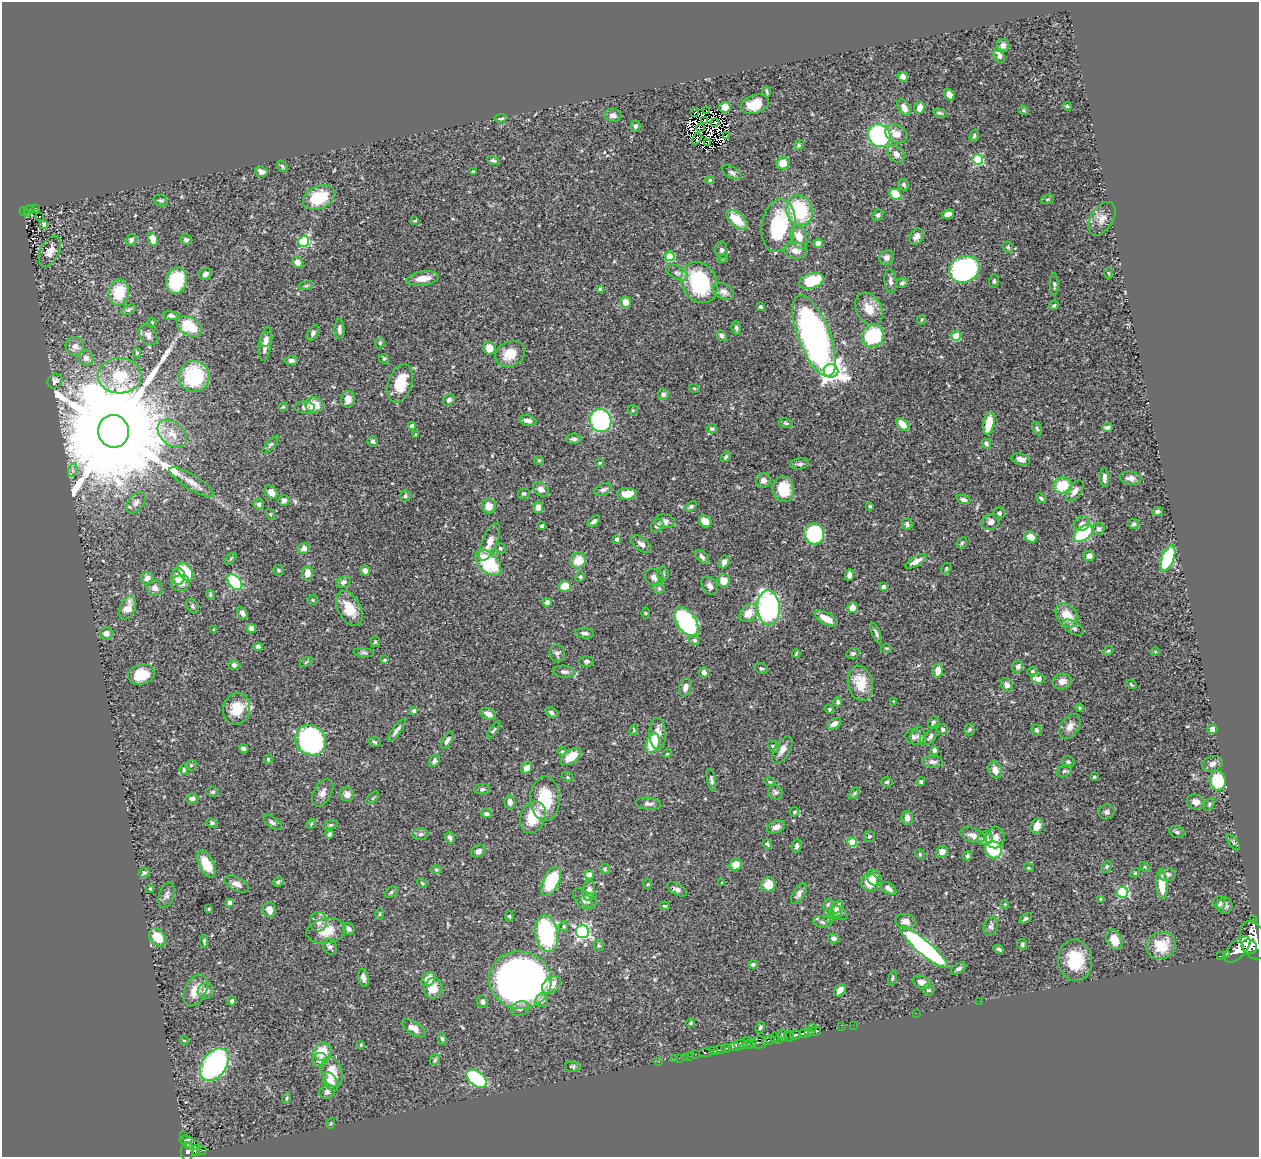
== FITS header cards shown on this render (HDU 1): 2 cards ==
NAXIS1  =                 1257
NAXIS2  =                 1155

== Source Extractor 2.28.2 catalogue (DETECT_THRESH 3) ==
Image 1257 x 1155 px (HDU 1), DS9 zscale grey, 1 PNG px = 1 image px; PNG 1261 x 1159 px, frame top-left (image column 1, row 1155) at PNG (2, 2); each listed source drawn as its Kron ellipse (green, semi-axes under 4 px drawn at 4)
Background 0.444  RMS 0.02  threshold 0.061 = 3 sigma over >= 5 px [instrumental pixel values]
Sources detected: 524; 5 with non-positive FLUX_AUTO (blend fragments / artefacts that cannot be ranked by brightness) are neither listed nor drawn; of the other 519, the 500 brightest by FLUX_AUTO listed and drawn (19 fainter detections omitted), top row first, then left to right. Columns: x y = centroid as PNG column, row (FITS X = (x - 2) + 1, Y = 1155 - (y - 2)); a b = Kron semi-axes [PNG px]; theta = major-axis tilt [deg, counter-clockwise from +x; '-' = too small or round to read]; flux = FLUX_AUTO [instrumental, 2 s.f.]
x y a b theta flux
1003 46 7 6 - 6.2
999 55 8 5 -63 6
903 77 5 4 - 6.8
767 92 5 2 - 2.1
949 95 6 4 -56 9.5
755 104 14 9 16 31
1067 106 4 3 - 2.5
725 107 6 5 - 10
904 107 9 5 -58 8.7
919 108 6 5 - 11
1023 110 5 4 - 1.8
707 111 4 3 - 1.1
695 113 3 2 - 3.7
940 113 7 4 -14 2.4
613 115 8 6 -6 5.5
501 118 6 3 8 3.2
705 120 2 2 - 1.8
715 123 4 2 - 1.8
635 126 5 5 - 2.6
700 128 4 2 - 2
896 134 12 8 -29 14
879 135 12 11 - 150
726 136 3 2 - 1.5
974 136 6 4 73 2.4
697 138 6 4 63 4.9
708 142 4 2 - 1.3
799 145 5 4 - 1.9
896 154 9 7 -48 8.9
978 159 5 5 - 110
493 161 6 4 -19 2.6
783 163 6 6 - 24
282 166 6 4 -57 2.3
261 172 6 5 - 5.9
473 172 3 2 - 1.6
732 172 11 5 -29 4.1
710 180 4 4 - 2.2
904 185 6 5 - 2.6
896 194 6 5 - 39
319 197 17 11 24 49
1047 199 7 4 19 2
160 201 7 5 -21 2.7
36 208 4 2 - 13
29 209 6 3 20 33
799 210 15 13 -70 93
24 211 4 4 - 57
27 213 3 2 - 13
948 214 6 4 19 6.8
878 215 6 5 - 3
40 217 3 2 - 1.7
1102 219 18 11 59 12
737 220 12 6 -41 33
415 221 4 3 - 1.9
44 224 4 3 - 2.4
778 225 26 16 79 100
799 237 13 8 -71 19
917 237 8 7 - 6.4
131 240 6 5 - 4.2
153 240 7 4 -68 16
186 240 6 5 - 3.7
304 241 6 5 - 120
818 243 4 4 - 10
1008 247 6 5 - 2.1
721 250 8 6 -84 4.2
50 251 17 9 63 14
796 251 11 8 -6 10
670 256 5 4 - 61
886 257 7 7 - 5.8
723 258 5 3 - 1.2
297 262 6 5 - 9.1
964 269 15 13 24 280
677 273 11 6 -30 5.5
1108 273 5 3 - 1.4
205 274 7 5 32 5.7
423 278 16 7 8 16
176 280 13 10 75 76
811 281 13 7 17 55
890 281 12 6 -83 4.8
994 281 7 5 -90 2.2
699 283 21 17 -63 110
902 283 6 5 - 2.7
306 285 8 4 9 2.2
1054 285 12 4 -90 3.1
600 289 4 3 - 4.6
119 292 13 10 82 44
723 292 11 7 -26 6.2
625 302 6 5 - 11
1054 305 5 4 - 2.4
761 307 4 3 - 2.3
869 309 17 12 -59 19
129 310 8 4 23 2.8
171 316 8 4 -9 4.8
921 320 5 3 - 1.5
152 322 5 4 - 1.3
189 326 13 9 -29 51
736 328 6 4 -79 3
339 329 10 5 -90 4.2
313 333 8 5 57 3.9
148 335 11 8 -51 7.8
722 336 6 4 -42 3.9
814 336 43 16 -69 640
873 336 12 10 42 85
956 336 5 5 - 43
266 339 7 6 - 6.1
380 343 6 4 69 1.8
265 344 17 6 81 10
75 346 9 9 - 8.6
489 348 6 6 - 16
137 353 5 4 - 1.7
510 354 15 12 27 26
86 358 7 7 - 6.4
384 359 5 4 - 1.6
291 360 6 4 5 3.2
831 371 7 7 - 670
120 376 22 18 -1 51
194 376 15 15 - 83
55 381 8 7 - 4.6
400 383 20 12 72 39
694 388 5 3 - 1.2
663 394 5 5 - 3
348 399 8 7 - 8.1
449 400 6 5 - 4.3
314 405 9 7 -15 23
283 407 5 4 - 1.3
305 407 10 6 -1 6
633 410 5 5 - 2
528 421 9 5 -17 6.8
601 421 11 11 - 160
786 423 7 4 -9 2.6
989 423 12 5 78 32
902 424 7 5 -44 27
412 426 4 4 - 5
1107 427 5 3 - 3.8
712 429 5 4 - 2.4
1037 429 7 4 -64 2.3
113 431 16 15 - 70000
172 434 17 11 -43 17
416 434 3 3 - 1.5
574 439 7 5 -3 4
373 441 5 5 - 3.2
986 444 5 4 - 3.4
270 445 11 4 49 2.9
726 457 6 3 53 2.4
1021 459 9 5 -17 6.9
539 460 5 3 - 1.2
600 462 4 2 - 1.2
800 464 9 5 9 3.9
73 470 7 4 72 3.4
1104 477 9 4 -87 5.1
1130 478 11 6 -9 6.8
763 480 7 7 - 6.5
191 482 25 7 -32 14
1063 485 9 8 - 42
541 489 8 6 -36 7.4
783 489 13 10 -78 37
603 490 9 5 24 4.7
1075 491 12 6 54 7.5
271 492 8 5 -46 8.4
524 493 6 5 - 2.4
627 494 10 5 3 16
405 496 6 5 - 2.6
1041 498 5 3 - 2.6
284 500 6 5 - 4.8
963 500 7 4 -19 4.8
136 503 12 7 52 7.2
259 504 5 5 - 4.4
489 506 7 7 - 14
691 506 6 4 33 2.5
870 506 3 3 - 1.9
538 507 6 5 - 9.2
1158 511 5 4 - 2.9
999 513 6 5 - 3.9
270 514 5 3 - 1.2
594 521 7 4 40 3.6
664 521 10 7 -4 5.9
705 521 7 5 -38 16
991 522 9 7 31 7.4
1082 523 8 7 - 5.8
907 524 6 5 - 3.5
1134 524 5 5 - 2.9
542 526 4 4 - 5.4
657 526 7 5 55 4.8
1099 529 6 5 - 4.3
1083 533 11 6 38 130
814 534 10 9 - 100
1031 537 6 5 - 18
617 539 4 4 - 3.2
490 542 20 7 68 14
962 543 6 5 - 2
641 544 12 6 -37 5.7
304 548 6 5 - 7.9
500 548 5 5 - 2.4
1089 556 5 5 - 7.4
702 557 8 5 -50 4.7
1168 558 13 6 69 93
231 559 7 4 47 2
578 560 8 7 - 23
916 561 12 5 28 8.7
724 562 6 5 - 6.6
488 563 16 9 -45 81
946 569 6 4 64 1.8
279 570 5 5 - 2.3
365 571 5 4 - 6.7
185 572 10 6 -58 49
307 573 7 5 90 11
663 574 7 6 - 3.3
849 575 6 4 88 5.3
178 576 8 7 - 17
580 577 5 5 - 2.3
654 577 10 8 -26 6.7
147 578 6 6 - 9
724 580 6 6 - 16
235 582 9 6 -50 120
344 582 7 5 28 4.6
181 583 9 8 - 11
565 586 6 5 - 22
710 586 10 7 -54 6.1
884 587 4 4 - 8.8
155 588 8 7 - 8
659 588 6 5 - 2.7
210 595 5 3 - 1.5
313 600 5 5 - 1.9
547 602 4 4 - 6
192 606 8 5 -52 2.9
852 607 5 5 - 9.9
128 608 12 7 67 17
349 608 19 11 -62 30
769 608 17 11 -87 300
242 613 6 5 - 5.9
646 613 5 3 - 1.2
748 613 10 7 45 16
1067 615 13 9 -49 23
826 618 13 5 -29 16
686 622 16 9 -54 170
251 628 5 4 - 5.2
1073 628 12 6 -31 5.4
214 630 3 3 - 1.3
106 633 6 6 - 8.2
584 633 9 5 -5 4.1
876 633 11 4 -71 3
695 640 5 5 - 2.8
375 642 5 4 - 1.8
258 646 4 3 - 3.6
886 648 6 3 -1 1.3
1108 651 6 4 43 1.9
1155 652 4 3 - 1.1
364 653 10 4 -5 3.1
796 653 4 3 - 1.4
853 653 6 5 - 2.8
557 654 9 7 -73 4
385 660 4 3 - 1.3
586 661 7 5 1 3.1
306 662 7 3 32 1.3
234 665 5 5 - 3.7
1018 666 6 5 - 5
761 668 7 5 -16 2.4
938 671 7 5 80 11
1032 671 5 4 - 1.8
564 672 11 6 -7 5.3
704 672 5 5 - 4.8
141 674 13 10 11 28
1038 679 7 5 -7 14
1062 681 9 7 10 8.8
860 683 18 12 -78 29
1131 684 5 3 - 1.4
1007 685 7 6 - 6.1
685 687 9 6 74 8
893 701 3 2 - 1.3
838 702 5 4 - 2.7
1080 708 4 4 - 1.4
236 709 16 13 72 32
829 709 5 4 - 2.2
414 711 4 4 - 4.5
551 713 6 5 - 2.9
488 714 8 5 -22 8.3
933 722 6 4 52 2.6
834 724 8 5 32 7.4
1070 726 14 9 58 9.5
943 729 5 5 - 3.7
970 729 6 5 - 2.3
1212 729 5 4 - 12
396 730 14 4 54 5.1
494 730 10 4 54 2.4
634 730 6 3 73 1.4
1036 730 5 4 - 3.7
658 734 16 8 -89 16
918 736 9 7 74 5.2
913 737 8 7 - 4.1
930 737 9 5 55 4.4
311 740 16 14 -45 270
447 740 10 4 58 4.3
375 742 6 4 -17 2.1
653 743 10 6 73 51
773 747 6 4 -55 2.6
244 749 5 4 - 4.8
782 750 15 7 59 9.2
934 750 4 3 - 3.9
562 751 4 4 - 1.6
667 754 5 3 - 1.1
571 757 12 6 35 24
268 759 4 3 - 1.5
434 761 6 5 - 3.7
933 762 10 6 -2 4.6
1068 762 6 5 - 2.9
1213 764 10 8 18 7.3
191 765 5 5 - 2
527 768 6 5 - 9.5
184 770 5 4 - 2
995 770 9 7 -67 8.7
1064 771 8 5 26 2.9
568 777 6 5 - 1.9
1094 777 4 4 - 1.5
712 780 11 4 -80 3.9
1218 781 10 8 -81 56
770 782 6 3 -17 1.5
887 782 6 4 2 1.8
921 782 4 4 - 3
482 789 8 5 9 2.9
213 792 6 5 - 2.5
775 792 7 7 - 4
323 793 15 9 60 8.1
854 793 7 4 46 1.9
347 794 7 6 - 7.4
192 798 6 5 - 5.1
373 798 8 3 45 1.5
545 799 22 15 -90 55
510 802 7 5 -85 5.8
1195 802 9 7 -20 8.1
648 804 13 6 -6 5.1
1209 804 7 4 54 2
794 812 5 4 - 2.3
1107 812 8 7 - 4
486 813 5 4 - 3.3
533 817 16 12 66 37
907 818 7 6 - 6.2
272 822 11 5 -36 3.8
212 823 6 4 -22 2.6
311 824 5 4 - 1.6
331 825 7 4 17 2.2
1037 826 8 6 66 12
776 827 9 6 21 7.3
1177 832 8 6 -18 3.5
329 834 4 4 - 3.7
420 834 8 6 6 3.5
973 835 12 7 -20 8.6
869 836 5 5 - 2.5
450 837 6 4 -65 3.9
985 838 7 7 - 12
995 838 10 9 - 11
852 842 5 4 - 41
1233 842 9 4 -55 3.1
767 844 5 4 - 2.4
797 846 6 5 - 4
993 850 9 8 - 78
478 851 7 5 30 5.8
942 852 6 5 - 8.8
920 854 5 4 - 1.6
967 856 5 4 - 2.6
206 864 14 7 -63 32
736 865 6 6 - 17
1107 867 6 4 60 2
1145 867 6 3 -45 1.3
1029 868 5 3 - 1.3
605 869 5 5 - 1.8
436 870 6 4 -1 1.5
144 873 5 5 - 2.5
1135 873 5 4 - 1.5
1168 874 8 6 10 4.4
589 875 4 4 - 17
874 878 8 7 - 10
551 881 15 8 64 76
278 882 6 4 33 2.9
870 882 9 8 - 26
422 883 5 3 - 1.4
722 883 3 2 - 1.2
237 884 13 6 -26 7.2
648 884 5 3 - 1.2
768 884 7 7 - 20
1162 885 15 6 -86 23
889 888 9 5 -37 5
150 889 4 4 - 1.3
677 889 11 5 -28 4.4
589 890 10 6 82 9.8
391 892 7 5 37 2.5
1122 892 5 5 - 110
799 894 12 6 57 6.3
167 895 13 7 71 6
583 899 12 7 -52 9
1101 899 3 3 - 2.2
589 901 9 7 -49 6.2
230 903 4 4 - 13
1219 903 7 6 - 3.5
828 904 6 4 62 1.8
1005 904 4 3 - 1.2
665 906 5 3 - 1.6
1225 906 8 7 - 5.7
837 907 7 5 49 5.6
209 909 4 3 - 1.5
269 910 8 6 -74 10
835 912 6 5 - 2.8
840 913 9 5 -35 3.1
379 914 6 4 88 1.7
509 916 5 4 - 2
829 919 5 4 - 1.7
1025 919 7 4 37 2.5
1253 919 2 2 - 5.5
906 921 10 7 -13 7.3
318 922 9 8 - 9.2
822 922 9 5 -7 4.2
564 926 6 4 -88 2
991 926 9 7 67 4
349 929 6 5 - 4
326 931 20 12 9 27
582 932 7 6 - 290
546 934 18 11 -80 170
157 937 10 7 -47 29
833 938 5 5 - 5.2
1114 940 11 7 -65 21
1253 940 20 12 -73 3200
204 941 6 3 90 1.9
599 945 6 4 -65 2.2
1022 945 5 4 - 2.6
1161 945 15 13 25 35
330 947 8 6 -62 4.7
924 947 31 7 -41 330
1249 947 8 7 - 970
999 949 5 4 - 3.2
1237 949 16 8 46 1300
1226 954 4 3 - 74
1220 956 3 2 - 37
1075 960 21 17 -86 46
753 964 4 4 - 2.7
958 969 8 5 29 3.6
363 978 9 5 -78 6.1
892 978 8 4 79 2.1
429 979 8 6 48 15
520 980 31 28 -9 930
922 982 10 6 -21 9.7
551 985 11 7 39 15
433 988 10 9 - 17
195 990 17 10 63 21
840 990 7 5 50 9.4
928 990 6 5 - 2.7
206 991 8 7 - 7.1
542 1000 7 6 - 6.6
232 1001 4 4 - 2.9
980 1001 2 2 - 3.3
482 1002 6 5 - 4.6
520 1009 9 7 21 6
916 1013 2 2 - 44
691 1023 4 4 - 1.8
853 1025 2 2 - 7
812 1027 3 3 - 11
842 1027 2 2 - 3.4
414 1028 13 6 -32 11
760 1028 6 4 63 2
815 1031 6 3 12 32
809 1032 3 3 - 80
804 1033 5 4 - 350
782 1035 5 4 - 100
795 1035 5 3 - 260
789 1036 5 5 - 61
775 1038 5 4 - 75
442 1039 6 4 -78 2.5
779 1039 3 2 - 25
747 1040 2 2 - 4.6
768 1040 6 3 24 150
184 1041 4 3 - 1.2
759 1042 8 6 7 190
753 1043 4 2 - 45
748 1044 5 3 - 63
361 1045 4 3 - 1.5
741 1045 6 5 - 530
735 1047 6 3 -8 210
726 1048 4 3 - 200
719 1050 7 3 20 360
713 1051 4 3 - 170
323 1052 9 8 - 29
705 1053 6 3 5 76
696 1054 2 2 - 4.6
690 1056 2 2 - 3
685 1057 2 2 - 7.9
679 1058 2 2 - 5.3
674 1059 2 2 - 3.9
320 1060 7 7 - 7.5
435 1060 6 4 47 2
659 1062 3 2 - 3.4
214 1065 18 12 52 240
573 1067 8 5 -4 2.5
332 1072 15 10 -71 25
476 1079 11 7 -39 180
331 1081 10 6 -57 14
327 1092 8 6 25 4.2
287 1098 6 4 73 1.7
331 1123 5 3 - 1.2
183 1136 4 3 - 13
190 1143 11 5 -25 250
190 1147 4 3 - 81
196 1150 5 3 - 56
202 1150 5 3 - 39
187 1151 9 6 -90 270
At the frame edge (FLAGS 8, measured only in part): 1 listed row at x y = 1253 940
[19 fainter detections neither listed nor drawn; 5 non-positive-flux detections neither listed nor drawn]